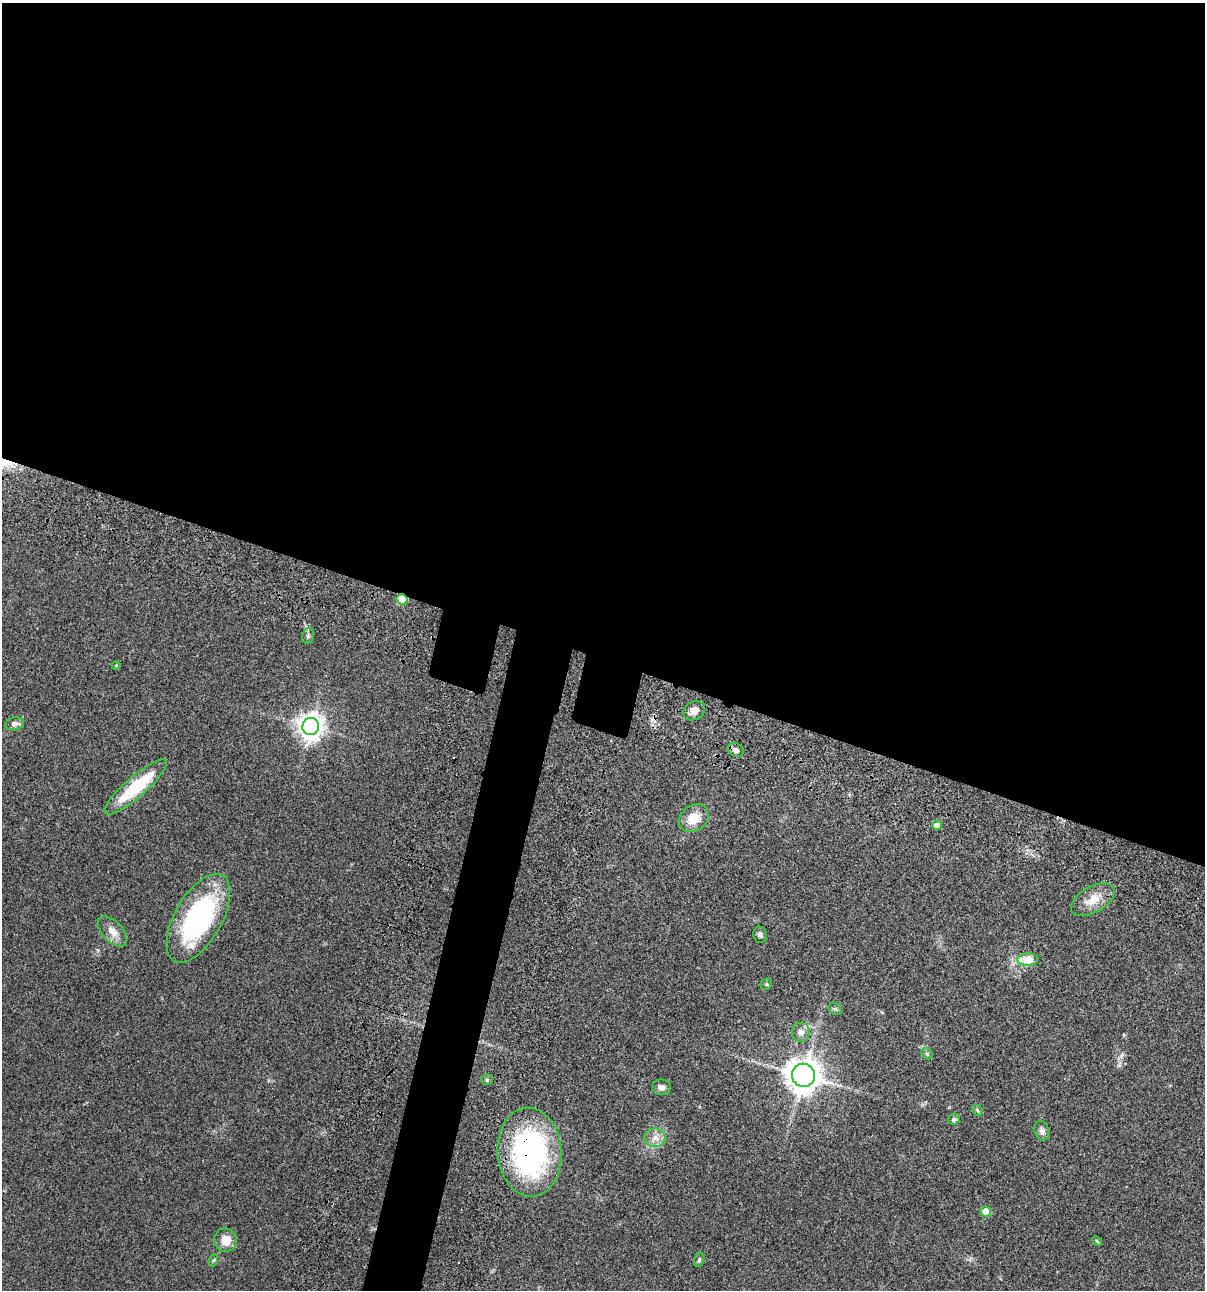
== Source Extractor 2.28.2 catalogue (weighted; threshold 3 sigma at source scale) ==
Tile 3 of 4 x 4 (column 3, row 1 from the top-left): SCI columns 2641-3843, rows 3986-5273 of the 5404 x 5390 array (HDU 1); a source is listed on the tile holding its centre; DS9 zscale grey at full resolution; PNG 1207 x 1292 px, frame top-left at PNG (2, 3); each listed source drawn as its Kron ellipse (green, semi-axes under 4 px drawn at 4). Shown black and unused: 54% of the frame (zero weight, under 3 of 4 exposures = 9% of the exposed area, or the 3 px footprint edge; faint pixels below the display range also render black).
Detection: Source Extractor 2.28.2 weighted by HDU 2 'WHT'; one run over the whole footprint, this tile lists its part. Background 0.0465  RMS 0.0053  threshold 0.0238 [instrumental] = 3 sigma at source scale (4.5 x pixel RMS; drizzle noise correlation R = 1.50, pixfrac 1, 0.05/0.05 arcsec/px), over >= 5 px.
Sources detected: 34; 2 cosmic-ray / hot-pixel residue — neither listed nor drawn; the other 32 listed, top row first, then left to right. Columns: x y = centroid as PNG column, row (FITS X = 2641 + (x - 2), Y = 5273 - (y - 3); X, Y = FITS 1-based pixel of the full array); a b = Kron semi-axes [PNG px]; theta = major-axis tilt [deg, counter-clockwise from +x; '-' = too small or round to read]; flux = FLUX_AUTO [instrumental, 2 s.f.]
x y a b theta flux
402 599 5 5 - 16
308 636 8 6 76 1.3
116 665 4 4 - 0.53
694 711 11 9 27 3.7
15 724 9 6 9 2.5
311 726 8 8 - 510
736 750 8 6 -27 2.2
136 787 40 10 41 29
694 818 16 12 34 8.7
937 825 5 4 - 3.5
1093 900 24 13 30 8.7
198 918 49 23 61 81
113 931 18 10 -47 5.3
760 935 8 6 -76 1.3
1028 960 10 6 2 12
766 984 6 5 - 0.7
835 1009 7 5 -42 0.86
801 1032 9 9 - 2.9
927 1054 6 4 -46 0.75
803 1075 11 11 - 840
487 1080 5 5 - 0.79
662 1087 9 7 -6 2.2
977 1110 6 4 -50 0.78
954 1119 6 5 - 1.3
1042 1131 10 7 -73 2.3
655 1138 11 9 0 3.9
530 1152 44 32 -86 110
986 1211 5 5 - 6.5
226 1240 12 11 - 6.5
1097 1241 6 3 -45 0.57
214 1260 6 4 70 0.69
699 1260 7 5 74 0.84
Overlapping masked pixels (flux is a lower limit): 2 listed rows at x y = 402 599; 530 1152